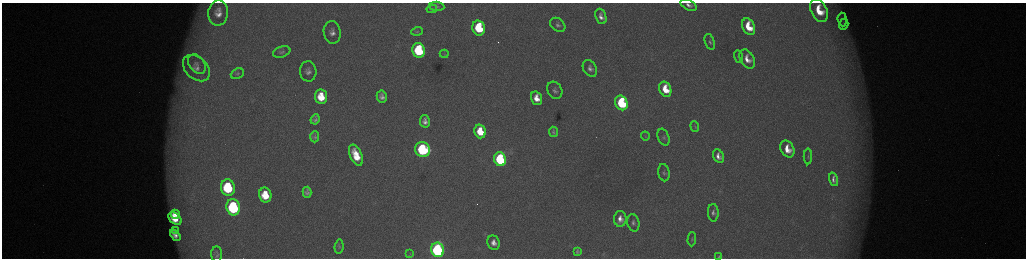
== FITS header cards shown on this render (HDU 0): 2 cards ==
NAXIS1  =                 2048 /fastest changing axis
NAXIS2  =                  512 /next to fastest changing axis

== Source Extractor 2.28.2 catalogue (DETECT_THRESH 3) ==
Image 2048 x 512 px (HDU 0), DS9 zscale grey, zoomed out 1/2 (1 PNG px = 2 x 2 image px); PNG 1028 x 260 px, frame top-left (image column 1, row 511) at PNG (2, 3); each listed source drawn as its Kron ellipse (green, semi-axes under 4 px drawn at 4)
Background 175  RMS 2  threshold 6.06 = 3 sigma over >= 5 px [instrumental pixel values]
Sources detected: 71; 6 cannot appear on this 1/2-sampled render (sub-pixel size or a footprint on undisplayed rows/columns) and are neither listed nor drawn; the other 65 listed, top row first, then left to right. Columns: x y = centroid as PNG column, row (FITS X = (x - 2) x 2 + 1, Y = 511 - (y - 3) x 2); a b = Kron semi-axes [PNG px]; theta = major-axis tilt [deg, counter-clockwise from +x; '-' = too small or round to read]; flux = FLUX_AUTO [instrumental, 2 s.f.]
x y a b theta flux
689 5 9 5 -25 2200
437 6 7 4 -6 970
432 9 5 3 - 540
819 10 12 8 -64 12000
218 13 13 10 85 5000
601 16 8 5 -70 2600
842 19 7 4 -84 1300
844 24 6 4 71 900
558 25 8 6 -39 1600
749 27 8 6 -64 12000
479 28 7 6 - 23000
417 31 6 3 17 510
332 32 11 8 -82 3300
710 42 8 4 -70 1000
419 50 7 6 - 37000
282 52 9 5 19 1300
444 54 4 2 - 260
738 57 6 3 -71 500
747 59 10 6 -60 4700
197 64 11 7 -52 2800
196 68 15 11 -42 4900
590 68 9 6 -60 2100
308 71 10 8 -87 2500
237 74 7 5 25 800
665 89 8 5 -67 9700
555 90 9 7 -63 1800
321 97 7 6 - 10000
382 97 6 5 - 2100
537 98 7 5 -72 5500
621 103 7 6 - 41000
315 119 5 4 - 1100
425 121 6 5 - 2400
695 127 5 3 - 470
480 131 7 5 -74 12000
554 132 5 4 - 1000
645 136 5 4 - 500
315 137 5 4 - 760
664 137 9 5 -69 1200
787 149 9 6 -64 7000
423 150 7 7 - 59000
356 155 11 6 -66 10000
718 156 7 5 -63 2900
808 156 8 4 90 870
500 159 7 6 - 51000
664 173 9 5 -80 1200
834 179 7 4 -73 1800
228 188 8 7 - 36000
307 192 5 4 - 1300
265 195 7 6 - 11000
233 207 8 6 -79 62000
713 213 9 5 -88 1600
175 214 4 3 - 3800
175 219 7 5 -42 9800
620 219 8 6 88 3600
633 223 9 6 -76 1600
175 231 4 3 - 920
175 235 6 4 -50 2600
692 239 7 4 88 670
493 243 7 6 - 3300
339 247 7 4 86 700
437 250 7 6 - 130000
577 251 4 3 - 720
410 253 4 2 - 330
217 254 8 5 -86 1400
719 257 4 3 - 530
At the frame edge (FLAGS 8, measured only in part): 2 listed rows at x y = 689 5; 719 257
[6 sub-pixel or undisplayed-footprint detections neither listed nor drawn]